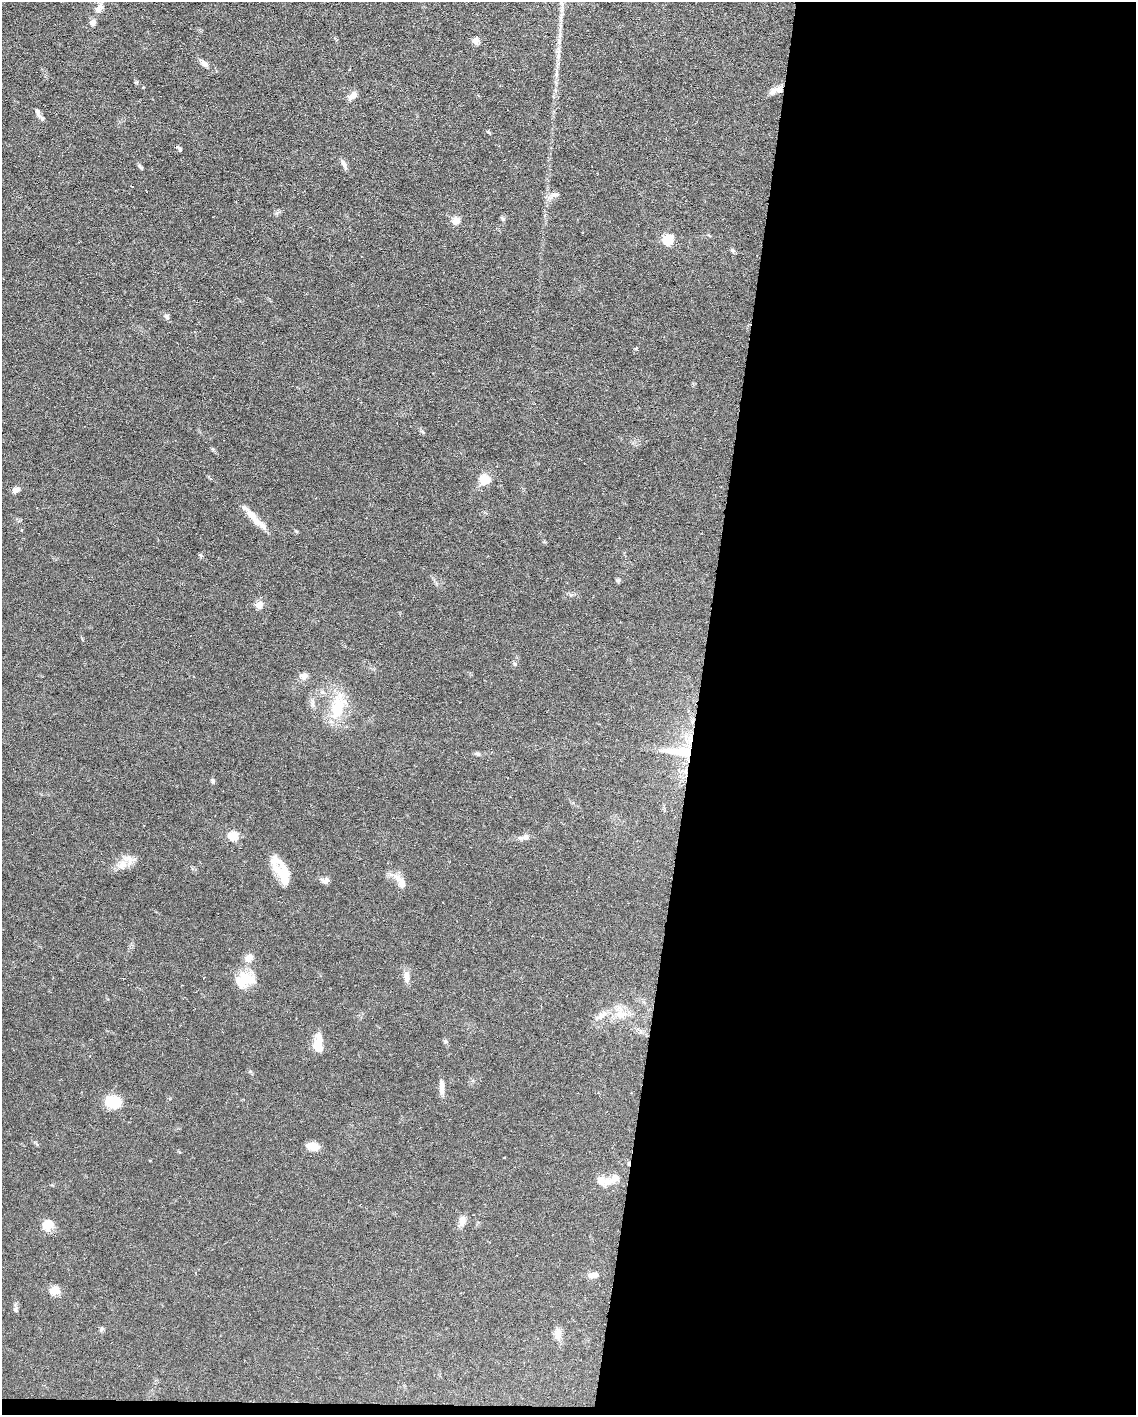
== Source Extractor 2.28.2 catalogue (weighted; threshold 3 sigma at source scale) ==
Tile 12 of 4 x 3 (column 4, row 3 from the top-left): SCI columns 3405-4538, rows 217-1629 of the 4538 x 4560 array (HDU 1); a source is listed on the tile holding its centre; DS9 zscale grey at full resolution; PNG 1138 x 1417 px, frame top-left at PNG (2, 2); no overlay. Shown black and unused: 39% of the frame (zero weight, under 3 of 6 exposures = <1% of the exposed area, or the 3 px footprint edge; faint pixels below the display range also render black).
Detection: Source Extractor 2.28.2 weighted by HDU 2 'WHT'; one run over the whole footprint, this tile lists its part. Background 0.106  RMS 0.0054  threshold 0.022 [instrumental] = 3 sigma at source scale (4.09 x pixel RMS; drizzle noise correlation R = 1.36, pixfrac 0.8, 0.05/0.05 arcsec/px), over >= 5 px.
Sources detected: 59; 1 cosmic-ray / hot-pixel residue — not listed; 4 inside a brighter listed object's ellipse — not listed separately; the other 54 listed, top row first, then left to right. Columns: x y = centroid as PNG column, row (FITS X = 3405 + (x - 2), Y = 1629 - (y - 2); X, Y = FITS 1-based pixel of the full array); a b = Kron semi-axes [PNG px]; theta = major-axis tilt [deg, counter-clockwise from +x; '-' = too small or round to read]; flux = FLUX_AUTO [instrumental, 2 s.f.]
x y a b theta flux
99 8 16 9 47 3.9
92 22 8 7 - 2.1
476 41 7 6 - 3.6
204 64 10 6 -40 2.3
556 74 6 5 - 1
779 90 17 8 -15 4.2
352 96 15 7 50 2.8
38 114 16 5 -58 1.9
179 148 10 3 -50 0.86
344 164 14 5 -65 2
140 167 10 4 -37 0.81
555 194 12 6 12 2
503 219 7 4 -31 0.72
456 220 9 9 - 3.6
668 240 6 6 - 21
733 250 7 5 -44 0.93
167 317 8 6 -49 1.2
635 349 5 3 - 0.56
423 432 6 4 -70 0.72
484 479 11 9 -6 8.2
16 490 8 6 25 2.5
253 516 38 8 -49 6.8
200 555 6 4 -44 0.69
618 580 7 5 11 0.84
259 605 9 9 - 3.4
303 676 12 8 15 2.5
338 706 40 17 74 19
681 752 39 12 -5 16
478 754 7 5 -20 0.95
213 780 6 5 - 0.82
233 836 6 5 - 14
525 837 17 7 14 2.4
122 865 14 10 48 4.8
283 877 55 10 -60 11
325 881 9 6 -2 2.5
402 883 16 10 -72 4.5
249 958 10 8 57 4
406 977 15 8 -84 3
245 980 26 18 20 12
621 1013 23 14 -60 8.6
601 1016 23 8 33 4.7
446 1041 7 5 -22 0.86
318 1044 15 8 88 12
441 1087 19 6 -88 3.2
113 1102 13 10 -18 17
313 1146 15 9 -10 4.8
607 1182 20 13 25 6.4
462 1221 14 9 80 3.3
48 1225 16 13 43 5.7
593 1275 13 7 0 2.9
55 1291 6 5 - 12
15 1309 7 6 - 1.1
101 1329 7 5 43 1
558 1334 17 9 -84 3.5
Overlapping masked pixels (flux is a lower limit): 2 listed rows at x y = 779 90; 681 752
Isophote crosses this tile's border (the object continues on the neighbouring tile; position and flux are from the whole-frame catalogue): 1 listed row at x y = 99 8
Unlisted compact peaks at least as high as the median listed source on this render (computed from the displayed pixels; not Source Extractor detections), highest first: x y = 515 664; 296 531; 136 82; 488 132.